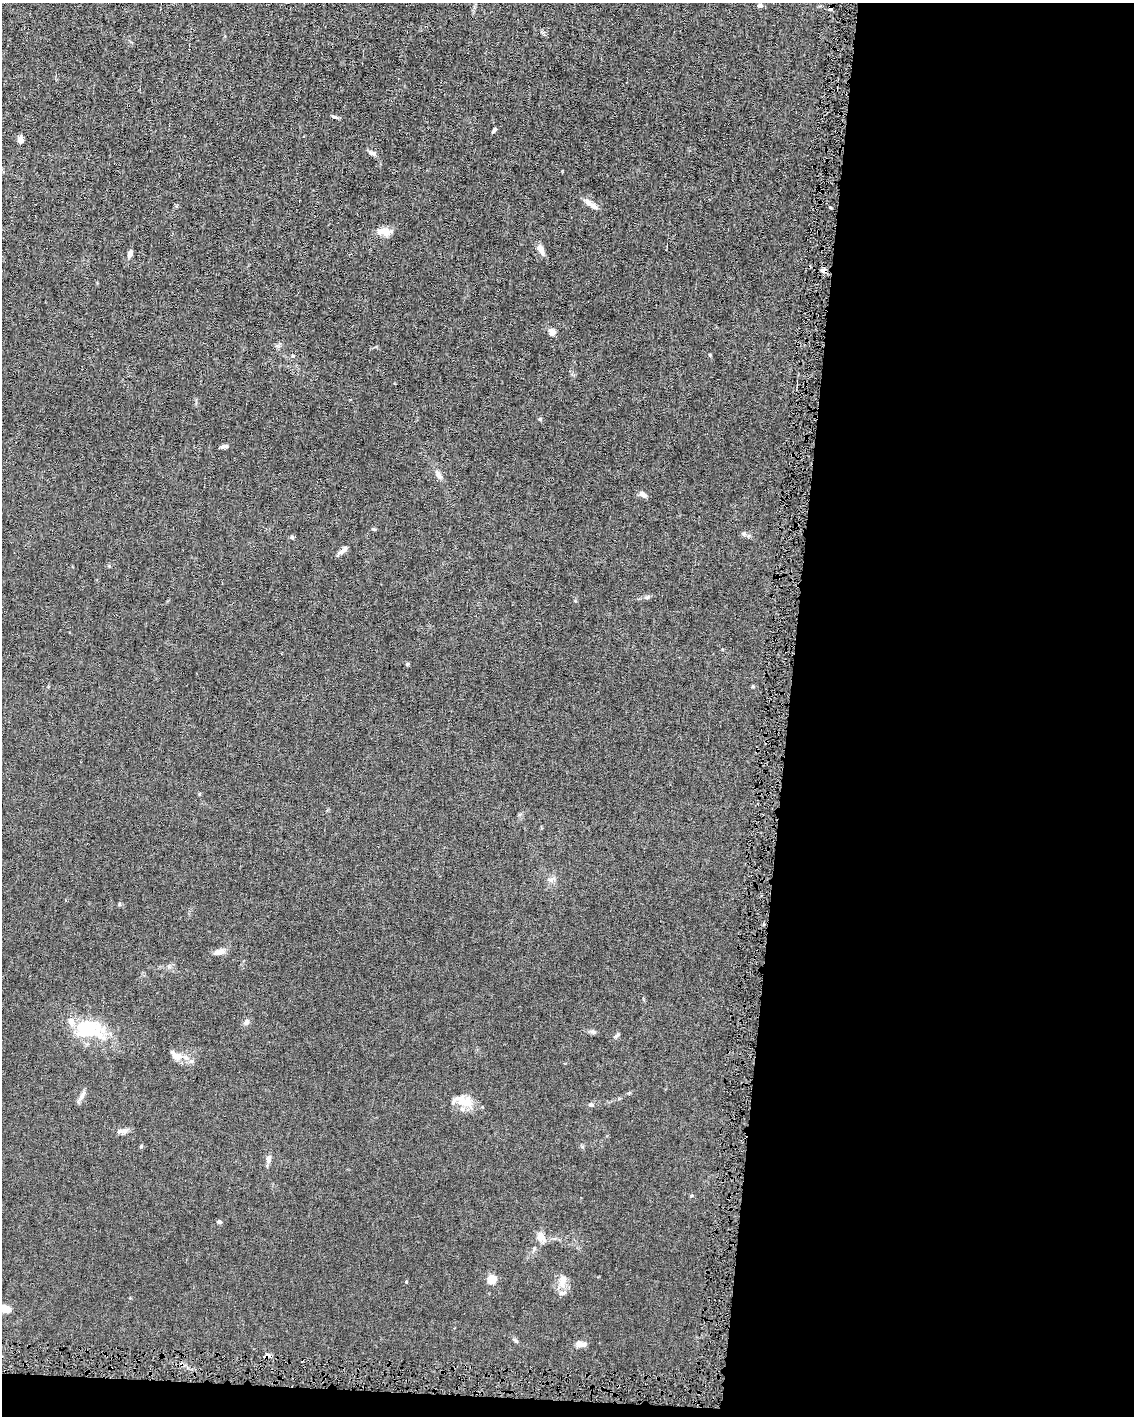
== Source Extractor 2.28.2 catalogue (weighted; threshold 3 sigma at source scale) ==
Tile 12 of 4 x 3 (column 4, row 3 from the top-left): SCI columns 3399-4530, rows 106-1519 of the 4530 x 4563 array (HDU 1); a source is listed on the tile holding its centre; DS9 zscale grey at full resolution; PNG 1136 x 1418 px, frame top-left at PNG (2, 3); no overlay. Shown black and unused: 32% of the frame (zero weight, under 4 of 8 exposures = <1% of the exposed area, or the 3 px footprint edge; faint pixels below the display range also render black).
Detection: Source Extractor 2.28.2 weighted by HDU 2 'WHT'; one run over the whole footprint, this tile lists its part. Background 0.0156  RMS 0.0023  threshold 0.00958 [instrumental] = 3 sigma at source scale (4.09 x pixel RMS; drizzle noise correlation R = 1.36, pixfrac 0.8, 0.05/0.05 arcsec/px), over >= 5 px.
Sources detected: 50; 3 cosmic-ray / hot-pixel residue — not listed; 3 inside a brighter listed object's ellipse — not listed separately; the other 44 listed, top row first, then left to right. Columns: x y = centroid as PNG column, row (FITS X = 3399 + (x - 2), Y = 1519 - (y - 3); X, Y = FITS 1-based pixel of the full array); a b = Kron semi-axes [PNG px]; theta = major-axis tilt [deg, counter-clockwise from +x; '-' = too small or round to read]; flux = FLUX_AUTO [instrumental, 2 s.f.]
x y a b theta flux
759 5 6 5 - 0.67
336 117 8 4 -19 0.4
494 130 6 4 52 0.43
20 139 7 6 - 1.1
373 153 10 6 -23 0.73
591 204 19 6 -35 1.6
384 231 19 9 -2 2.4
540 249 12 6 -60 1.5
130 254 10 5 72 0.87
823 271 7 5 -14 0.77
552 332 7 7 - 1.3
710 355 5 3 - 0.2
293 356 5 5 - 0.36
540 419 5 4 - 0.27
224 446 9 4 15 0.6
438 475 12 7 -74 0.9
643 494 10 6 -34 0.91
292 537 6 4 -46 0.29
341 552 11 7 23 0.86
647 597 7 5 23 0.45
407 664 5 4 - 0.27
753 686 5 3 - 0.21
551 880 7 5 1 0.58
119 904 6 3 -72 0.21
220 952 14 7 10 1.3
169 966 6 5 - 0.49
246 1022 7 6 - 0.84
86 1028 47 25 -13 12
593 1032 9 6 -18 0.56
617 1035 9 4 40 0.4
176 1056 20 10 -27 2.1
82 1096 14 6 58 0.96
465 1102 27 14 -22 3.9
591 1105 6 5 - 0.53
124 1131 10 7 7 0.91
269 1159 9 6 84 0.98
219 1222 6 4 -19 0.41
541 1237 12 8 -53 1.9
491 1279 5 5 - 10
562 1281 18 9 81 2.4
406 1282 5 3 - 0.19
5 1309 8 6 -21 3.8
515 1340 9 4 -45 0.41
579 1344 11 6 -8 1.7
Overlapping masked pixels (flux is a lower limit): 1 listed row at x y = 823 271
Isophote crosses this tile's border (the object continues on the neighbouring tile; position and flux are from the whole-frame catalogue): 1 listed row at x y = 5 1309
Unlisted compact peaks at least as high as the median listed source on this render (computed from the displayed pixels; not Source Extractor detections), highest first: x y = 744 533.